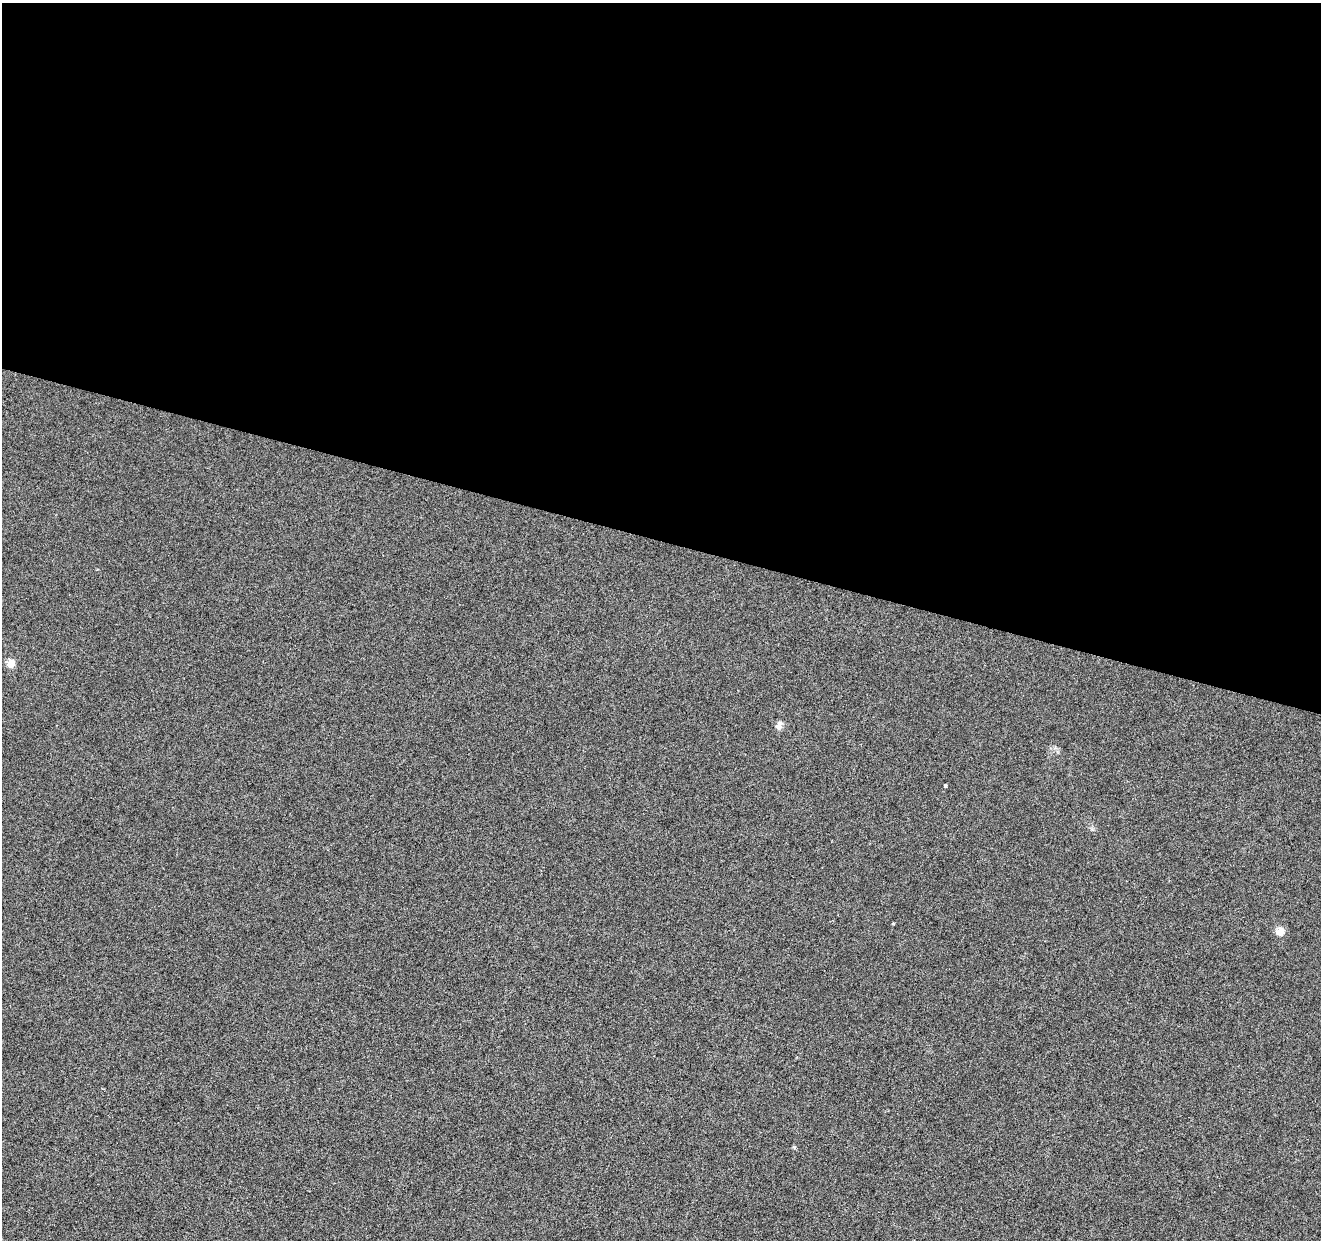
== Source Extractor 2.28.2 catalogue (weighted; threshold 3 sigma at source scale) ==
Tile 3 of 4 x 4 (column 3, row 1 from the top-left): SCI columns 2645-3963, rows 3994-5231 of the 5282 x 5449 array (HDU 1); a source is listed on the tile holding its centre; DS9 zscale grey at full resolution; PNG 1323 x 1242 px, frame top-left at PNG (2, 3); no overlay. Shown black and unused: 43% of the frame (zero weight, under 3 of 6 exposures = <1% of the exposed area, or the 3 px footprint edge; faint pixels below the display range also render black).
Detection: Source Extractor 2.28.2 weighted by HDU 2 'WHT'; one run over the whole footprint, this tile lists its part. Background 6.64e-04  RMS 0.0022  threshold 0.00885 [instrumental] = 3 sigma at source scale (4.09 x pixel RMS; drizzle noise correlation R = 1.36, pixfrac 0.8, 0.0396/0.0396 arcsec/px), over >= 5 px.
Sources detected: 5; all 5 listed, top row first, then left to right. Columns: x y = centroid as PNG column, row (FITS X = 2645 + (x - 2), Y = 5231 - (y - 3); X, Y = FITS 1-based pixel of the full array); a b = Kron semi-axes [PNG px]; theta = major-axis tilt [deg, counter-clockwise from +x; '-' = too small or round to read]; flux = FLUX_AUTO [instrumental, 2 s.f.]
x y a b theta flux
11 663 8 6 -88 2.4
779 725 11 7 59 1
945 786 3 3 - 0.44
893 924 3 3 - 0.2
1280 931 7 5 73 2.6